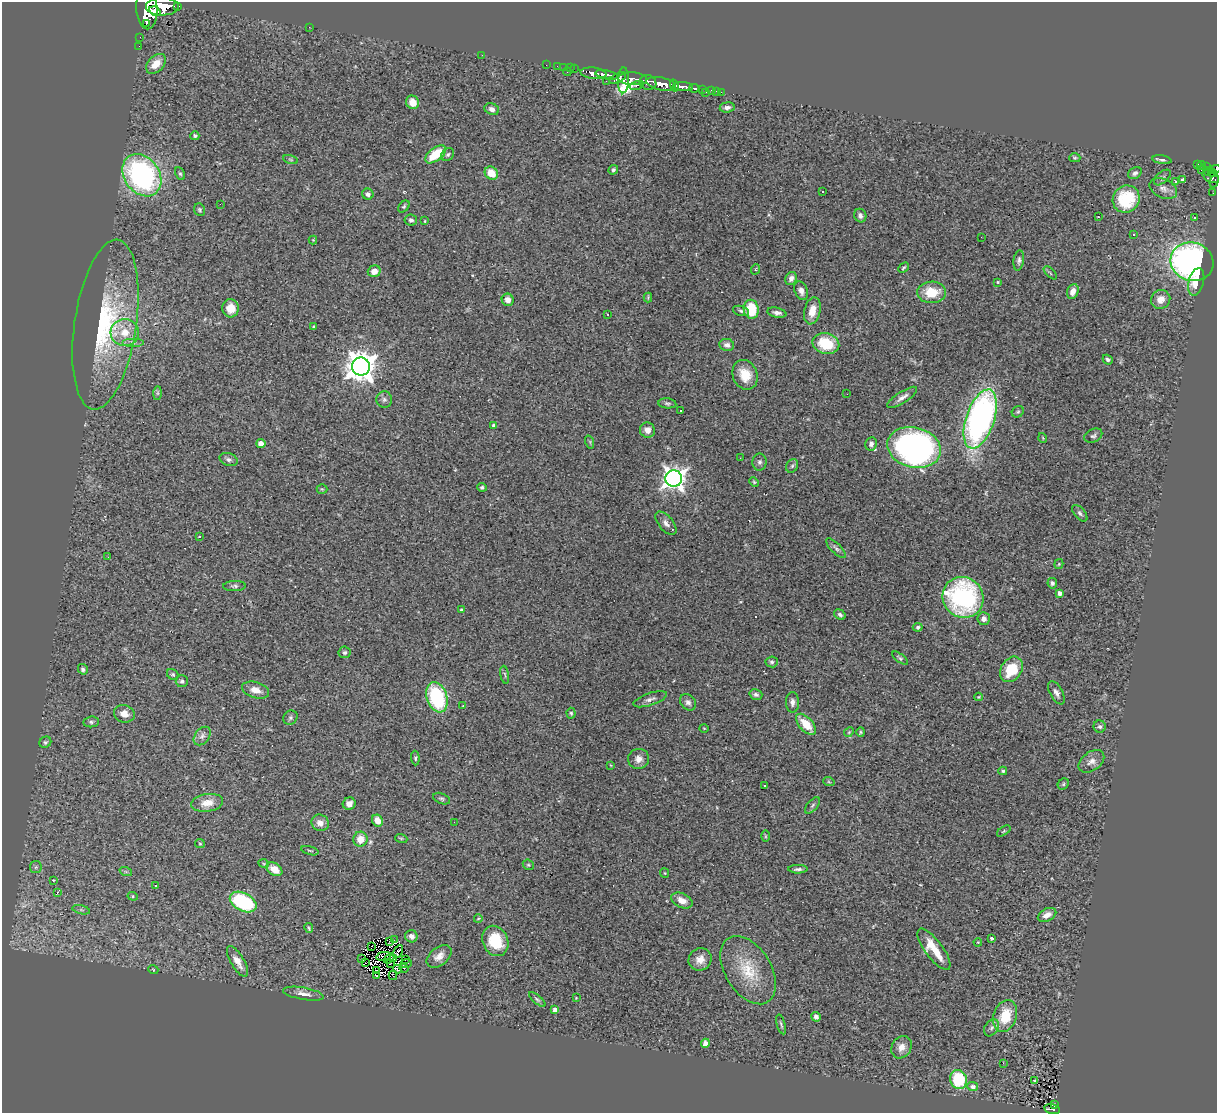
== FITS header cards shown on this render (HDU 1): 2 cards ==
NAXIS1  =                 1215
NAXIS2  =                 1111

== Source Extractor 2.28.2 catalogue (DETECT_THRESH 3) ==
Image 1215 x 1111 px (HDU 1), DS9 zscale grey, 1 PNG px = 1 image px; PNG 1219 x 1115 px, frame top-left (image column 1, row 1111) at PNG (2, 2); each listed source drawn as its Kron ellipse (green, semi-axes under 4 px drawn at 4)
Background 0.847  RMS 0.07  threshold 0.209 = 3 sigma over >= 5 px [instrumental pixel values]
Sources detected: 255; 3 with non-positive FLUX_AUTO (blend fragments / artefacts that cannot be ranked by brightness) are neither listed nor drawn; the other 252 listed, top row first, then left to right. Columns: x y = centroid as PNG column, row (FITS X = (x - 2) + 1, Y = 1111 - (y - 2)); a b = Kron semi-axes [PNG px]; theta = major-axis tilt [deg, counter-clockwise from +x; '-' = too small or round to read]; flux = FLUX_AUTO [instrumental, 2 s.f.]
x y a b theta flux
162 6 16 9 1 2900
177 6 3 3 - 66
147 9 20 10 -87 3500
155 11 6 4 -32 700
146 24 3 2 - 680
309 27 3 2 - 7.6
140 37 2 2 - 2.6
139 46 2 2 - 6.1
482 55 2 2 - 21
156 64 12 7 45 59
546 65 2 2 - 6.5
557 66 3 2 - 7.2
564 67 3 2 - 4.6
570 68 3 2 - 6.2
574 69 2 2 - 8.8
567 72 4 2 - 37
593 73 13 5 -7 1100
607 75 12 3 -10 670
618 78 9 4 25 330
633 79 14 6 -3 760
623 80 13 5 88 400
606 81 3 2 - 4.3
648 83 8 7 - 560
661 84 15 6 -11 1600
637 85 7 3 17 160
674 86 6 4 -75 310
683 87 10 4 -4 780
694 88 5 4 - 120
702 90 3 3 - 90
711 90 3 3 - 20
716 91 3 2 - 5.3
706 92 2 2 - 3
721 92 4 2 - 8.6
412 102 7 6 - 54
727 107 7 5 5 17
492 109 7 5 -25 18
195 136 4 4 - 11
436 154 12 6 39 130
448 155 7 5 44 10
1075 158 6 4 0 6.2
291 160 8 3 -19 6.8
1162 160 10 4 -8 11
1197 165 4 3 - 32
1201 165 4 3 - 66
1206 167 4 3 - 120
1215 169 6 4 16 190
613 170 5 4 - 7.7
1201 170 2 2 - 2.4
1207 171 4 2 - 44
491 173 7 6 - 78
1135 173 7 5 29 13
1212 173 4 3 - 150
180 174 7 4 -62 7.7
142 175 23 17 -54 1000
1211 176 9 6 -30 220
1162 177 10 5 40 13
1183 179 4 3 - 12
1214 181 7 3 74 54
1176 182 3 3 - 19
1163 189 14 9 -26 31
823 192 3 3 - 15
1213 193 3 2 - 4
368 194 5 5 - 14
1126 199 14 13 - 230
220 204 2 2 - 20
404 207 7 4 48 7.6
200 210 6 5 - 8.6
860 216 7 6 - 16
1098 217 3 2 - 4
1195 218 3 2 - 4.4
411 220 6 5 - 14
425 221 4 2 - 3.4
1133 234 3 2 - 6.3
981 237 2 2 - 2.4
313 240 4 4 - 3.8
1019 260 10 5 83 13
1192 262 22 19 -20 1500
904 268 6 3 42 7.1
756 269 5 3 - 4.9
374 271 6 5 - 37
1050 273 8 3 -45 6.1
791 278 7 5 66 18
998 282 3 3 - 4.9
1196 282 14 7 75 68
801 291 10 6 -68 24
1073 291 8 5 69 34
932 292 14 10 2 120
648 297 5 4 - 5.1
1161 299 10 9 - 48
508 300 6 6 - 32
231 308 9 8 - 56
751 309 9 7 -81 150
741 311 8 5 -16 9.4
812 311 14 8 77 61
777 313 10 5 -11 17
607 314 3 2 - 8.9
105 325 86 31 82 620
314 327 3 2 - 6
125 332 14 13 - 81
133 342 11 4 0 16
826 343 13 10 -14 170
727 345 7 6 - 17
1108 360 5 4 - 10
361 367 9 9 - 6900
745 375 15 12 -68 93
157 393 7 4 90 8.9
847 394 2 2 - 3.1
902 397 17 5 33 27
384 399 8 8 - 16
667 403 9 5 -6 9.8
681 410 2 2 - 4.4
1018 412 6 5 - 7.4
980 419 31 14 71 1600
494 426 4 4 - 11
647 430 8 7 - 31
1093 436 9 6 27 12
1043 438 5 3 - 3.7
590 442 7 4 -72 5.8
261 444 4 4 - 54
871 444 6 6 - 17
914 447 27 20 -14 1500
740 458 3 2 - 5.3
229 459 9 6 -17 16
759 462 8 7 - 12
792 466 7 5 62 10
674 478 8 8 - 3200
754 482 5 3 - 5
482 487 5 4 - 9.4
322 489 5 5 - 5.9
1080 513 10 5 -48 12
666 523 14 7 -51 24
199 537 3 2 - 2.6
836 548 13 5 -45 14
108 557 3 2 - 4
1059 564 5 4 - 5.2
1052 583 5 4 - 11
235 586 11 5 2 12
1060 593 4 4 - 23
963 597 21 20 - 760
462 610 3 3 - 12
840 615 6 4 -33 11
984 619 6 6 - 24
918 627 5 4 - 9.1
345 652 6 6 - 9.9
900 658 9 4 -37 8.4
772 662 6 5 - 10
83 669 5 4 - 12
1011 669 14 10 56 130
173 674 6 5 - 7.5
505 675 9 2 -80 6.3
182 681 6 6 - 10
256 690 14 8 -17 41
1056 693 13 6 -61 21
756 695 6 5 - 12
437 697 16 10 -71 410
979 697 4 3 - 5.1
650 699 17 6 19 23
688 702 9 7 -46 17
792 702 10 6 -89 20
463 706 3 2 - 3
571 713 5 4 - 6.9
124 714 10 8 -17 37
290 718 7 6 - 11
91 722 8 5 8 9.7
806 724 13 6 -48 94
1100 727 6 6 - 11
704 728 5 3 - 4.3
849 732 5 4 - 5.2
861 732 4 4 - 5.4
202 736 10 7 53 20
45 742 6 5 - 8.5
415 758 7 4 -87 7.4
638 759 10 10 - 32
1091 761 14 9 37 33
610 765 4 2 - 3
1003 771 4 3 - 7.2
829 782 6 3 -19 4.8
1063 784 6 5 - 7.2
764 786 3 2 - 5.8
441 799 9 5 -22 9.6
207 803 16 9 8 62
349 804 6 6 - 27
812 805 10 5 49 10
377 821 6 5 - 52
454 822 2 2 - 3.4
320 823 9 8 - 34
1004 831 8 3 34 5.1
765 836 6 4 -90 5
401 838 6 4 -18 6.6
360 839 7 7 - 63
200 844 5 4 - 5.6
310 851 9 3 -15 5.8
264 864 5 3 - 4.9
528 865 6 5 - 6.6
36 867 6 6 - 8.8
274 869 9 6 -33 57
798 869 9 4 0 13
126 872 6 4 -19 7.3
665 873 5 4 - 4.5
54 880 4 3 - 4
156 886 3 2 - 5.1
57 893 3 2 - 26
133 896 5 4 - 6.6
682 900 11 7 -25 43
243 902 14 9 -28 420
81 910 9 4 -13 9.2
1047 915 10 6 26 30
478 919 4 3 - 3.9
309 928 5 3 - 6.1
411 936 6 6 - 22
992 938 4 3 - 13
394 940 3 2 - 3.2
390 941 3 3 - 4.9
495 941 16 12 -66 160
978 942 4 3 - 3.6
372 946 2 2 - 2.7
934 949 25 8 -53 110
398 952 7 2 61 6.4
383 956 7 4 12 14
439 956 14 9 39 42
362 958 2 2 - 3.2
389 958 6 2 38 6
394 959 3 2 - 5.4
406 959 3 2 - 5
700 959 12 11 - 41
238 961 17 6 -59 44
366 963 2 2 - 3.4
390 963 3 2 - 8.1
406 963 6 3 23 16
404 968 4 3 - 8.1
153 969 5 3 - 3.8
397 969 4 3 - 4
377 970 4 2 - 2.3
748 970 37 23 -58 190
376 976 3 2 - 6.5
393 976 4 2 - 3.7
303 994 20 6 -10 32
576 998 2 2 - 3.1
537 999 10 4 -40 8.7
555 1010 4 4 - 25
1005 1016 16 11 70 140
816 1017 5 4 - 16
781 1024 10 3 -74 9
991 1028 9 6 58 16
705 1043 4 4 - 31
902 1047 12 9 58 38
1003 1063 3 2 - 10
958 1079 9 8 - 260
1034 1080 3 3 - 67
973 1086 5 4 - 20
1054 1104 4 3 - 11
1052 1109 8 4 -13 110
At the frame edge (FLAGS 8, measured only in part): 2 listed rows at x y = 147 9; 1215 169
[3 non-positive-flux detections neither listed nor drawn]